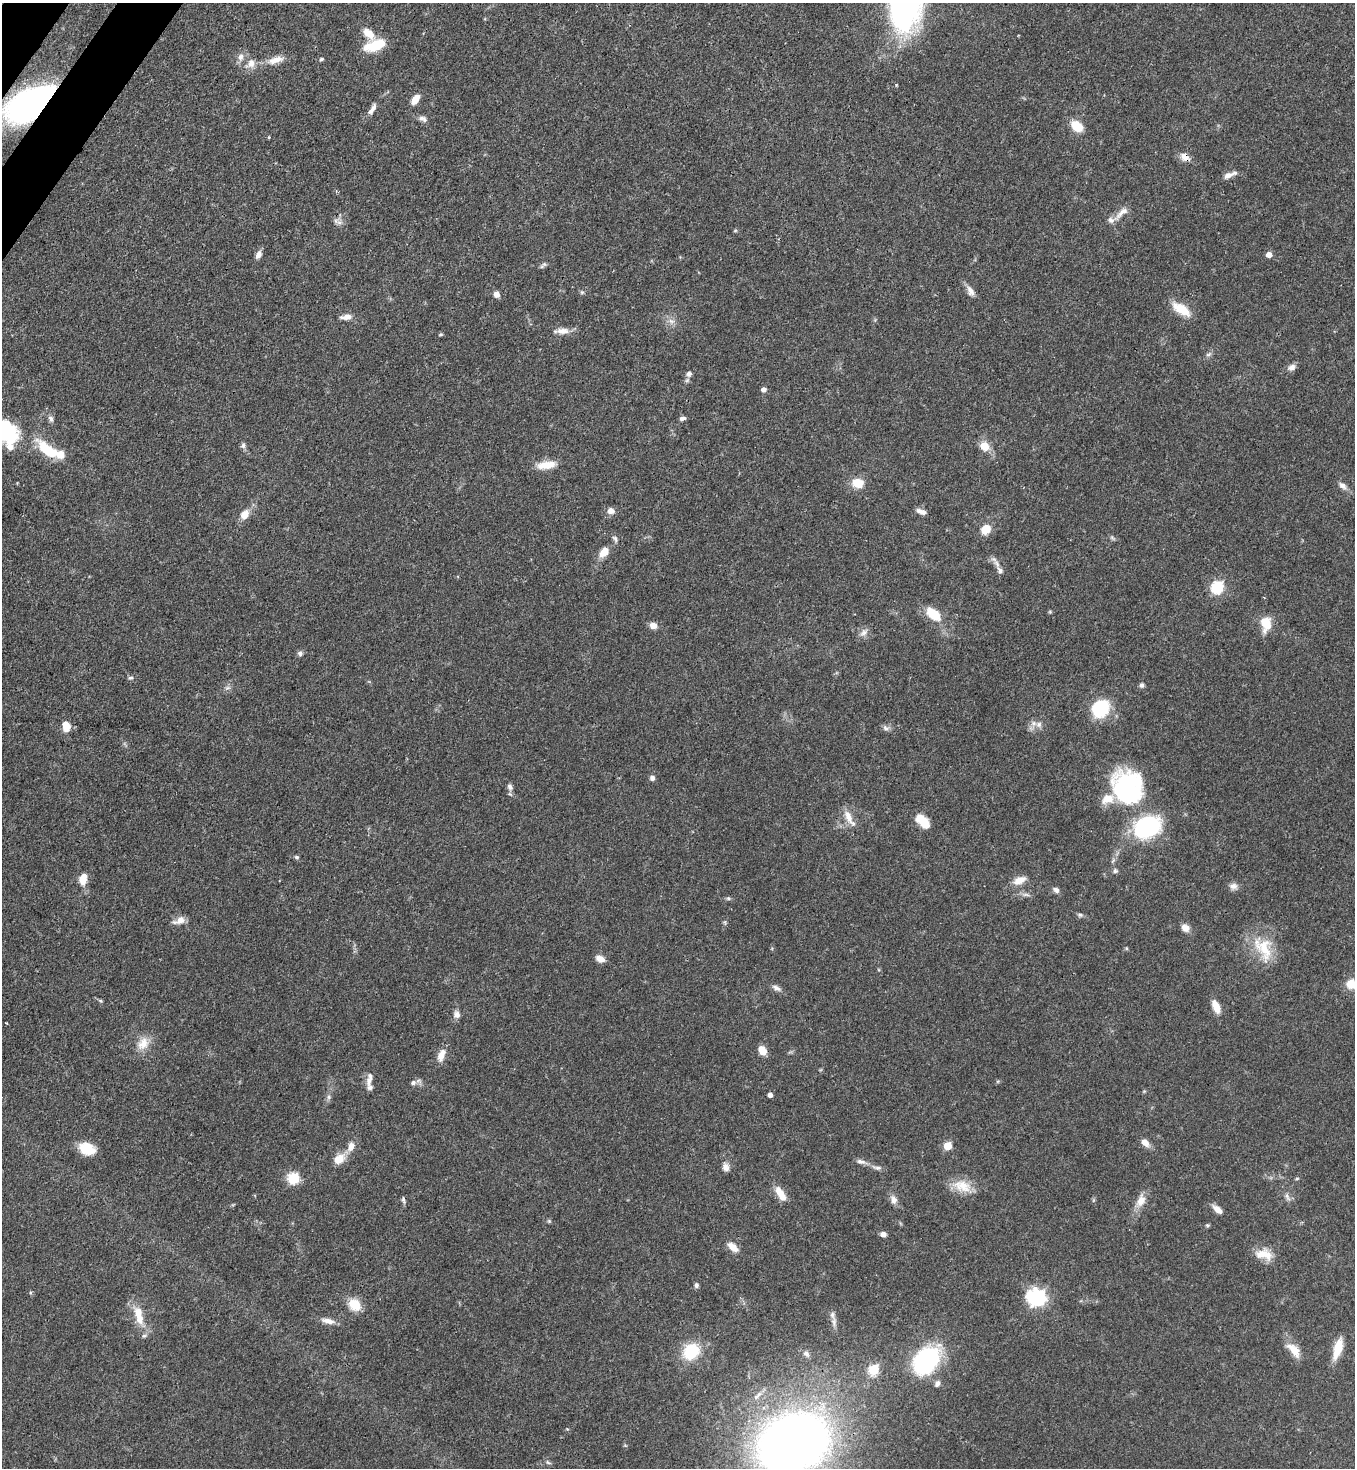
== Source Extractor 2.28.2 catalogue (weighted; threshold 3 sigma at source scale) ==
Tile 11 of 4 x 4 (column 3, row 3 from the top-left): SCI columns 2936-4288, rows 1526-2991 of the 6007 x 5984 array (HDU 1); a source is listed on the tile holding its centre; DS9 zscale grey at full resolution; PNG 1357 x 1470 px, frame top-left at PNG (2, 3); no overlay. Shown black and unused: <1% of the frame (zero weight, under 3 of 4 exposures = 7% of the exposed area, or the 3 px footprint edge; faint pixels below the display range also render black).
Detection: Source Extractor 2.28.2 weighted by HDU 2 'WHT'; one run over the whole footprint, this tile lists its part. Background 0.0856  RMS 0.0039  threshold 0.0178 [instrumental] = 3 sigma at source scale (4.5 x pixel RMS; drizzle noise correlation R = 1.50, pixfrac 1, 0.05/0.05 arcsec/px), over >= 5 px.
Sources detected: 142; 8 inside a brighter listed object's ellipse — not listed separately; the other 134 listed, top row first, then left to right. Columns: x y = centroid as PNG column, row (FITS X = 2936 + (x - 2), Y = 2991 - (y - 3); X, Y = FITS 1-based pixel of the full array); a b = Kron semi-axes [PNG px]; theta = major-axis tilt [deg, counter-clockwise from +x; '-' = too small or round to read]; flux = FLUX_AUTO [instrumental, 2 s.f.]
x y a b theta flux
368 33 18 9 -44 4.5
375 45 23 11 20 12
241 57 9 8 - 2.1
321 59 5 4 - 0.82
275 60 23 9 16 4.7
251 63 11 9 81 3.2
415 99 12 7 56 3.9
30 104 34 19 34 160
373 108 11 6 75 1.5
421 118 8 6 36 1.3
1077 126 12 8 -43 8.8
1184 157 12 9 -44 3.2
1228 175 14 7 20 2.5
1121 213 27 7 43 3.6
339 222 11 4 -5 1.3
735 230 6 4 2 0.44
1269 254 5 5 - 3.1
258 255 10 6 61 2
544 264 7 5 43 0.91
970 291 15 8 -63 2.5
582 292 6 4 43 0.6
496 294 7 6 - 2.2
1181 309 24 11 -32 8
346 317 15 6 7 2.6
671 321 9 6 -14 1.8
562 331 17 8 1 3.3
440 334 5 4 - 0.52
1208 354 8 4 9 0.79
1291 367 11 8 34 1.8
689 374 8 7 - 1.3
764 389 5 5 - 1.5
682 418 6 4 9 1.3
51 419 9 6 -73 1.3
6 431 24 19 -46 32
243 445 8 6 83 1.1
985 446 11 10 - 5.2
48 450 31 12 -39 14
546 465 24 9 8 6.1
858 483 14 11 -8 6.3
1343 486 12 7 -42 2
611 511 10 8 -24 2.1
921 512 12 5 -22 2
244 515 11 8 52 4.3
986 529 9 8 - 7
1112 538 9 4 -45 0.72
615 539 9 5 -52 0.99
604 552 13 8 53 4.6
1000 570 13 7 -52 2
1217 587 6 6 - 47
1050 612 5 4 - 0.45
933 614 19 11 -41 9.1
1266 623 16 12 -66 7.4
653 625 9 7 -4 2.5
864 632 13 8 43 2.1
300 653 6 6 - 1.2
131 678 7 5 -9 0.82
1142 685 6 6 - 1.1
227 688 8 4 1 0.85
1100 708 19 16 47 21
1039 724 9 8 - 1.9
66 726 10 7 -78 5.4
885 728 10 7 -30 1.4
652 778 6 6 - 1.3
510 787 9 6 -73 1.5
1127 787 33 29 -70 54
849 818 25 8 -60 4.5
923 821 19 10 -44 6.5
1147 827 27 20 25 41
297 857 6 4 -16 0.7
1115 871 7 6 - 0.87
83 879 16 9 82 4.4
1019 880 16 9 24 4.2
1233 886 11 8 -9 1.9
1056 890 9 6 -33 1.3
1026 895 12 4 -5 1.2
728 898 6 5 - 0.65
1080 915 8 5 -9 0.89
179 920 16 8 21 2.9
1185 928 9 7 -46 3
1126 948 5 4 - 0.47
1264 949 38 21 -71 15
600 959 10 7 -21 3
1352 984 13 12 - 6.3
776 988 14 6 -26 1.7
1216 1006 15 7 -65 5.1
456 1014 10 9 - 2
6 1023 3 2 - 0.3
143 1043 20 14 55 5.6
762 1050 9 7 -63 4.7
441 1055 16 8 70 3.8
369 1081 13 8 76 2.7
413 1083 6 5 - 1.4
770 1095 4 4 - 1.7
329 1097 7 4 -90 0.89
1145 1142 12 7 -46 2.9
351 1146 13 8 76 3.1
948 1146 5 5 - 12
87 1148 16 11 -21 9.6
339 1159 14 11 34 5.2
861 1162 13 6 -17 1.8
726 1167 11 8 -67 2
877 1168 13 5 -6 1.5
293 1178 6 6 - 36
1297 1178 5 3 - 0.42
962 1186 25 15 -16 7.8
780 1193 19 8 -56 5.2
1287 1196 13 5 -72 1.5
403 1200 9 4 -78 0.88
894 1200 12 8 -71 2.3
1141 1200 18 10 75 4.6
1217 1209 13 6 -38 2.9
549 1221 5 5 - 0.52
1207 1225 5 5 - 0.61
883 1234 5 4 - 2.4
733 1247 14 7 -42 3.7
1264 1254 22 14 -12 6.3
696 1285 6 5 - 0.87
1038 1298 8 7 - 130
355 1305 13 10 -42 8.2
139 1315 30 11 -76 8.3
328 1321 18 7 -13 2.9
834 1322 14 6 -89 2.1
1338 1348 24 9 74 7.3
1294 1350 24 11 -48 5.4
691 1351 19 16 43 16
806 1354 8 6 -20 1.3
926 1360 26 18 48 63
874 1370 6 5 - 29
937 1383 9 7 61 1.5
757 1396 18 5 43 2.2
567 1429 4 4 - 0.33
793 1443 40 30 22 620
625 1445 6 3 -19 0.42
548 1463 6 4 -20 0.63
Overlapping masked pixels (flux is a lower limit): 2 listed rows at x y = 30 104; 1184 157
Isophote crosses this tile's border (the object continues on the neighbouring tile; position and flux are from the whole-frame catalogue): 4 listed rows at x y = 30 104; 6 431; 1352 984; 793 1443